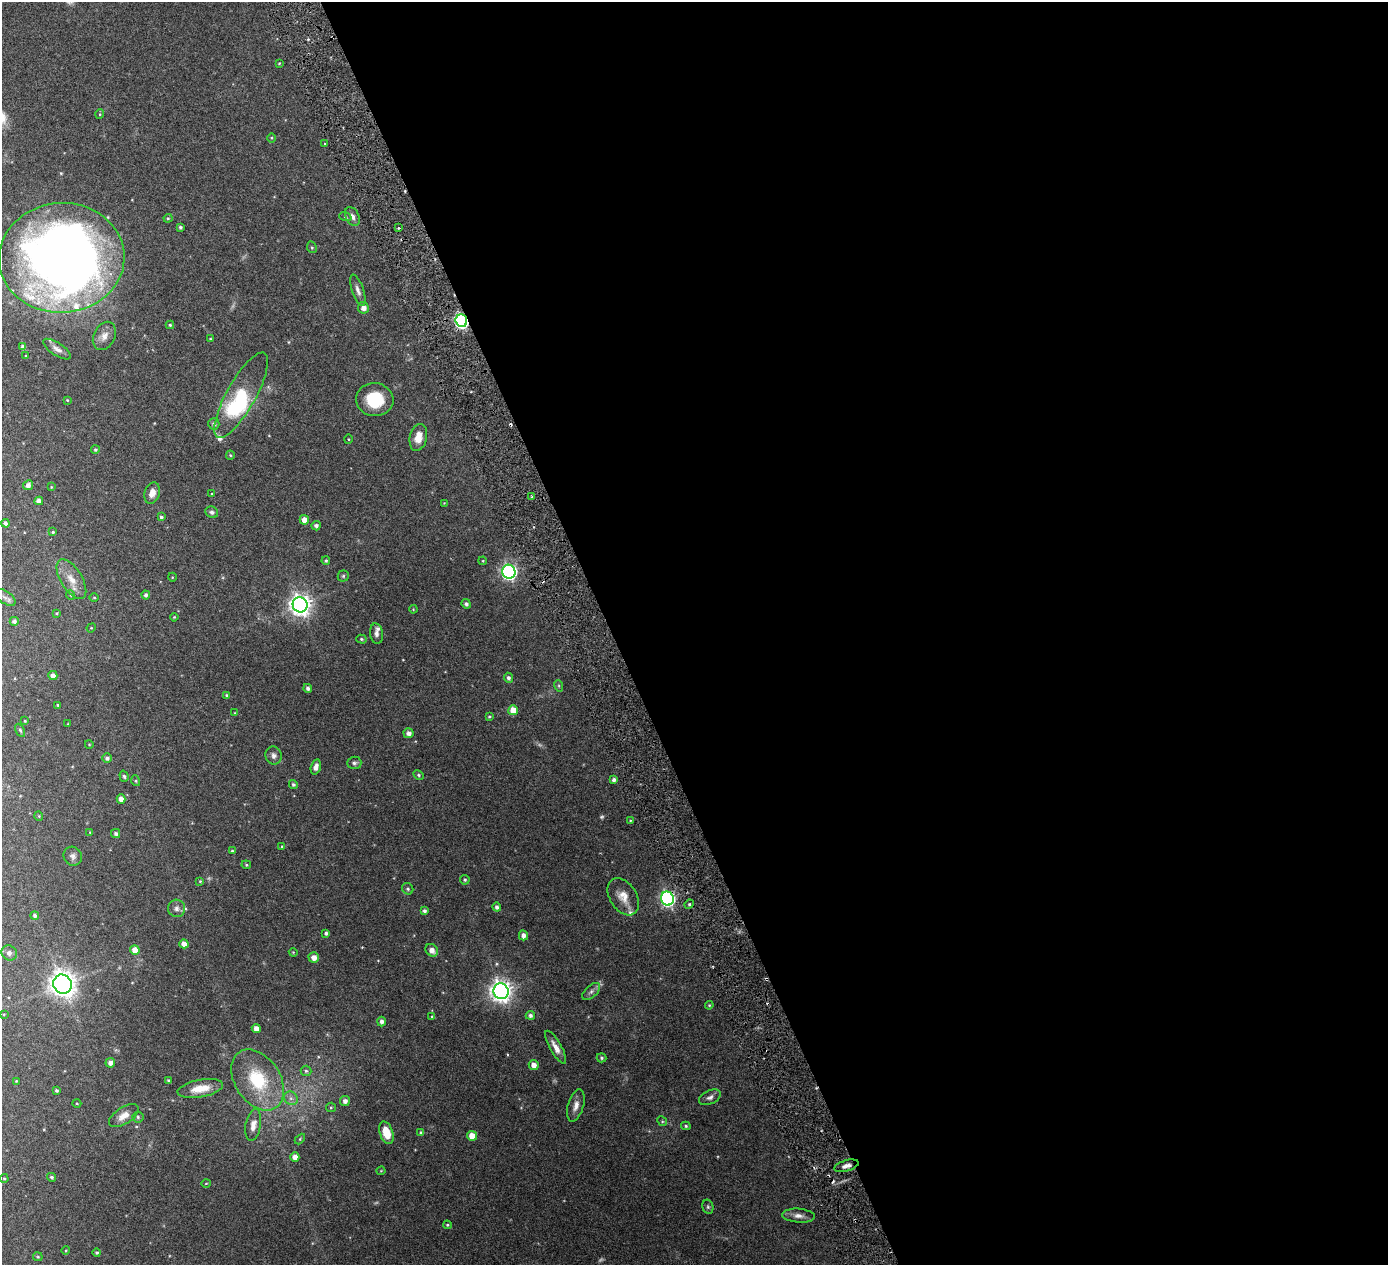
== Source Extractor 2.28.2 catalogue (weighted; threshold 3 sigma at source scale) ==
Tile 8 of 4 x 4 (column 4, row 2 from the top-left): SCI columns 4174-5559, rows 2713-3975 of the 5576 x 5554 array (HDU 1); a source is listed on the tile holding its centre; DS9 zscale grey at full resolution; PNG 1390 x 1267 px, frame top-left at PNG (2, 2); each listed source drawn as its Kron ellipse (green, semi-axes under 4 px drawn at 4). Shown black and unused: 56% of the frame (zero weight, under 3 of 6 exposures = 1% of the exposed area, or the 3 px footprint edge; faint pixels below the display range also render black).
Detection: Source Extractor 2.28.2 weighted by HDU 2 'WHT'; one run over the whole footprint, this tile lists its part. Background 0.0801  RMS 0.0034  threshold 0.0139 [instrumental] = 3 sigma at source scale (4.09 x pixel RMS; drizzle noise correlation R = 1.36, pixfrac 0.8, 0.05/0.05 arcsec/px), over >= 5 px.
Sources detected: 172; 4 too faint to see at this stretch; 2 inside a brighter object's white glare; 5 cosmic-ray / hot-pixel residue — neither listed nor drawn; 5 inside a brighter listed object's ellipse — not listed separately; the other 156 listed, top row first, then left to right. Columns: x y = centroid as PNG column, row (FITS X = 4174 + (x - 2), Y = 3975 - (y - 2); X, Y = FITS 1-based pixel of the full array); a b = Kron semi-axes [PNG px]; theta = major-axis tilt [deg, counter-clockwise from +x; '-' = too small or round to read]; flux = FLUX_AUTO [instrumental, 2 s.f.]
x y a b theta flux
279 63 3 3 - 0.26
100 114 5 3 - 0.26
271 138 5 3 - 0.27
325 144 4 3 - 0.32
352 216 10 6 -62 1.2
345 217 6 4 -19 0.37
168 218 4 4 - 0.3
180 227 4 3 - 0.5
399 228 4 3 - 0.31
312 247 6 4 -68 0.37
62 258 63 55 4 270
358 290 16 6 -71 1.4
363 308 6 5 - 1.7
461 321 6 6 - 65
170 325 4 4 - 0.41
104 336 15 10 64 2.2
210 339 4 3 - 0.28
23 347 4 4 - 1.2
57 349 16 6 -33 1.5
26 356 3 3 - 0.22
241 395 48 14 61 23
67 400 3 3 - 0.25
375 400 18 16 -6 11
214 424 5 5 - 0.8
418 437 14 8 77 3.4
348 439 5 3 - 0.28
95 450 4 4 - 0.48
230 455 4 4 - 0.31
28 485 5 4 - 1.1
51 487 4 4 - 0.24
152 493 11 7 73 2.1
212 494 4 2 - 0.19
532 497 3 3 - 0.35
39 501 4 4 - 1.6
444 503 3 3 - 0.19
212 512 6 5 - 0.91
161 517 3 3 - 0.56
304 520 5 4 - 2.4
6 523 4 4 - 1
316 526 4 4 - 0.87
53 532 3 3 - 0.32
326 561 4 4 - 0.43
483 561 4 3 - 0.24
509 572 7 6 - 76
343 576 5 5 - 0.45
172 577 4 3 - 0.22
71 579 22 10 -58 3.8
70 595 5 3 - 0.26
146 595 4 4 - 0.81
5 597 12 6 -33 1.1
94 597 4 3 - 0.29
466 604 5 4 - 0.69
300 605 8 7 - 200
413 609 4 3 - 0.23
57 613 4 4 - 0.34
174 617 4 3 - 0.28
14 621 4 4 - 0.89
91 628 5 4 - 0.25
376 634 10 6 -82 1.2
361 639 5 4 - 0.43
53 675 5 4 - 1.4
508 678 5 4 - 0.86
559 686 6 4 -72 0.38
308 688 5 4 - 0.81
227 695 3 3 - 0.47
58 705 3 3 - 0.29
513 710 5 5 - 4.4
235 713 4 2 - 0.19
489 717 4 3 - 0.31
25 721 4 3 - 0.27
68 724 3 3 - 0.2
20 730 7 4 -62 0.43
408 733 5 5 - 1.3
89 744 4 3 - 0.21
274 755 9 8 - 1.2
107 758 5 5 - 0.85
354 763 7 6 - 0.69
316 767 8 4 74 1.6
418 775 5 4 - 0.44
124 776 6 4 -71 0.51
614 780 4 4 - 0.91
136 781 5 3 - 0.31
293 784 4 4 - 0.55
121 799 4 4 - 1.7
39 816 5 4 - 0.31
630 820 4 2 - 0.21
90 832 4 3 - 0.21
116 833 4 4 - 0.65
282 846 4 3 - 0.26
232 851 4 4 - 0.36
73 856 10 9 - 1.2
246 865 5 4 - 0.36
465 880 5 4 - 0.44
200 881 4 4 - 0.28
408 889 6 5 - 0.53
623 897 20 13 -58 3.8
667 899 7 6 - 66
689 904 5 4 - 0.51
497 907 4 4 - 0.88
176 908 8 8 - 1.3
425 911 4 3 - 0.66
35 915 4 4 - 0.8
326 933 3 3 - 0.72
523 935 5 4 - 1.3
184 944 4 4 - 2.2
135 950 5 4 - 3
432 950 7 5 -41 1.8
293 952 4 3 - 0.24
9 953 8 7 - 0.84
314 957 5 5 - 2
62 984 10 9 - 250
501 991 8 7 - 200
591 991 11 6 42 0.98
709 1005 4 4 - 0.31
4 1014 4 3 - 0.23
530 1015 4 4 - 0.8
432 1017 4 3 - 0.34
381 1022 5 4 - 1
256 1028 4 4 - 2
556 1047 18 6 -60 2.2
601 1058 5 4 - 0.48
110 1063 5 5 - 1.3
534 1065 5 5 - 1.9
306 1071 5 5 - 0.54
168 1080 4 4 - 0.4
258 1080 33 22 -56 16
16 1081 4 4 - 0.26
200 1089 23 8 11 4.7
56 1091 4 3 - 0.52
710 1097 12 6 26 1.1
291 1098 7 6 - 1
345 1101 5 5 - 1.2
77 1103 4 3 - 0.23
576 1106 16 8 73 2.1
331 1107 5 4 - 0.36
124 1116 17 8 33 2.8
138 1117 5 5 - 0.53
662 1121 5 4 - 0.35
253 1125 16 7 79 2.3
686 1126 5 4 - 0.47
386 1133 12 6 -72 6
421 1133 4 4 - 0.81
472 1136 5 5 - 3.2
300 1139 6 4 46 0.33
295 1157 4 4 - 2.2
846 1166 12 5 16 1.5
381 1171 4 4 - 0.26
51 1177 4 4 - 0.6
4 1179 4 4 - 0.32
206 1183 4 3 - 0.2
708 1207 7 5 -75 0.51
798 1216 16 7 -4 1.8
447 1225 4 3 - 0.37
66 1250 4 3 - 0.28
97 1253 4 4 - 0.43
38 1257 5 4 - 0.33
Overlapping masked pixels (flux is a lower limit): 2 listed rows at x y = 461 321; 667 899
Isophote crosses this tile's border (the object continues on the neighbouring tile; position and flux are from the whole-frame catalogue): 1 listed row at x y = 62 258